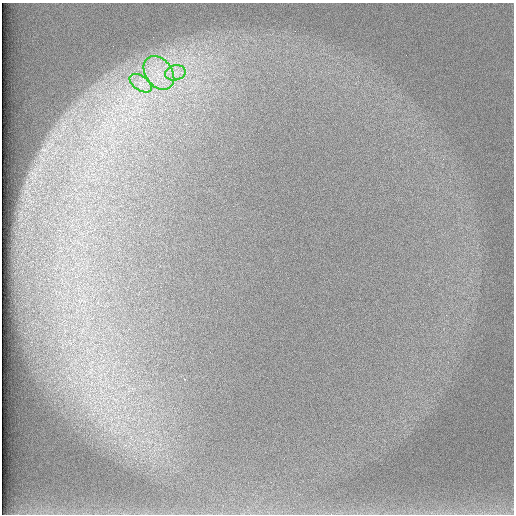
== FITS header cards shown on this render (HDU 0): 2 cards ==
NAXIS1  =                  512 /
NAXIS2  =                  512 /

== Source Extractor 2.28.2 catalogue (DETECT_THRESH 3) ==
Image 512 x 512 px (HDU 0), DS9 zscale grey, 1 PNG px = 1 image px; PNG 516 x 516 px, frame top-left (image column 1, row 512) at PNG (2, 3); each listed source drawn as its Kron ellipse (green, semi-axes under 4 px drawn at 4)
Background 97.7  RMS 2.9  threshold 8.69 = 3 sigma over >= 5 px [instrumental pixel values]
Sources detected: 3; all 3 listed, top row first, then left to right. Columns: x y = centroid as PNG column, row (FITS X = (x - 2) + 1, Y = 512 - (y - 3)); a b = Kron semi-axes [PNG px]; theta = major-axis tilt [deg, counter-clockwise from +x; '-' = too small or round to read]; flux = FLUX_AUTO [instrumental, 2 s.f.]
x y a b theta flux
159 73 18 13 -53 4800
175 73 10 7 13 1400
141 83 12 7 -35 1700